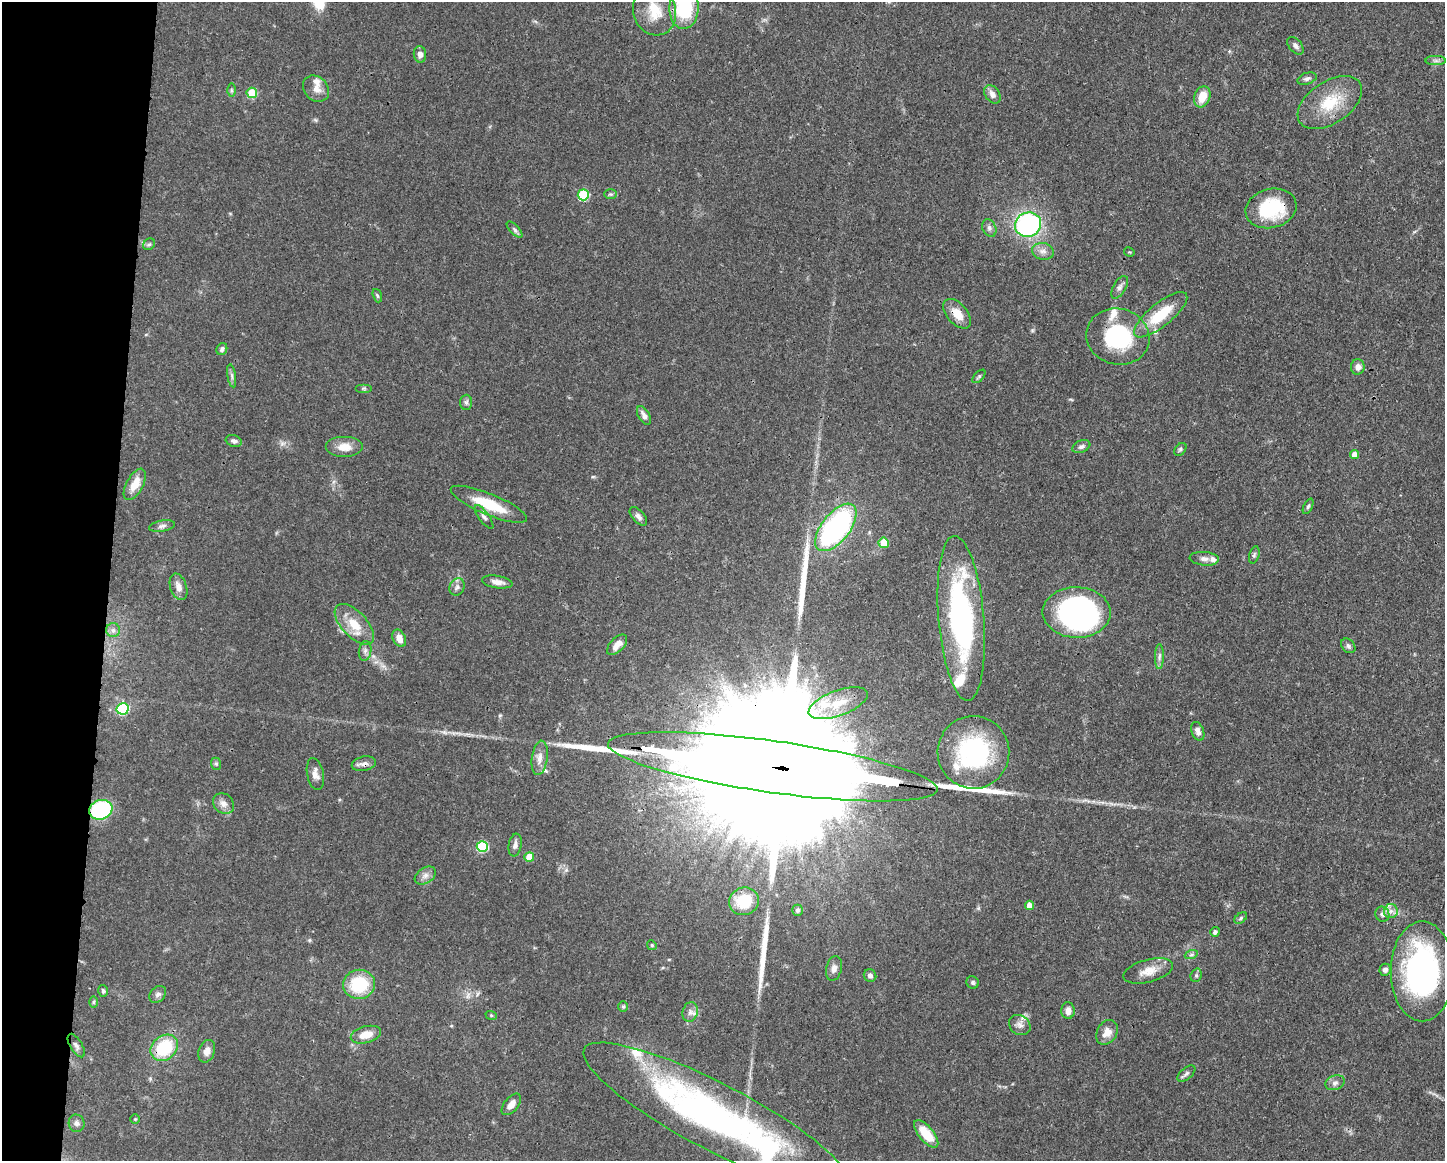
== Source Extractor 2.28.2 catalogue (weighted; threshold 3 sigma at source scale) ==
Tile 7 of 3 x 4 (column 1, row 3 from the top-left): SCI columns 115-1557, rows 1167-2325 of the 4667 x 4651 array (HDU 1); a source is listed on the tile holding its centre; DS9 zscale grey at full resolution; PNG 1447 x 1163 px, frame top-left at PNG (2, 2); each listed source drawn as its Kron ellipse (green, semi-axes under 4 px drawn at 4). Shown black and unused: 7% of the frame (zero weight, under 3 of 4 exposures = <1% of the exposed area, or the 3 px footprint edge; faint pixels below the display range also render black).
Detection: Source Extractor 2.28.2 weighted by HDU 2 'WHT'; one run over the whole footprint, this tile lists its part. Background 0.0413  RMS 0.0027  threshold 0.0123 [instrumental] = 3 sigma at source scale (4.5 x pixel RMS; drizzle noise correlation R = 1.50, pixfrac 1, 0.05/0.05 arcsec/px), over >= 5 px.
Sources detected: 128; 1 too faint to see at this stretch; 1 inside a brighter object's white glare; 5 long thin detections or spike segments (spike, bleed or trail) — neither listed nor drawn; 9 inside a brighter listed object's ellipse — not listed separately; the other 112 listed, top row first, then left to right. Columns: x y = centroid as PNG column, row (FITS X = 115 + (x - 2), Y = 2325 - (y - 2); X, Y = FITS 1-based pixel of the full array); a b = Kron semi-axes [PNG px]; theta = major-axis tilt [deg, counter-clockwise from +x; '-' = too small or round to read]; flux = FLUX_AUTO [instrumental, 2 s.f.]
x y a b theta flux
684 8 21 14 88 18
655 11 25 21 -72 7.5
1295 46 10 6 -51 0.99
420 54 8 6 -84 1.5
1436 61 10 4 0 0.82
1307 79 10 5 18 0.83
316 89 14 11 -45 2.4
231 90 6 4 -89 0.46
252 93 5 5 - 10
992 94 10 7 -52 1.5
1202 97 11 8 71 4.8
1330 102 36 21 33 11
610 194 6 5 - 0.49
583 195 5 5 - 20
1271 208 26 19 14 18
1028 225 13 12 - 46
989 228 9 6 -64 0.92
515 230 10 4 -46 0.73
149 244 6 5 - 0.51
1043 251 11 8 -13 1.5
1129 252 5 3 - 0.24
1120 287 12 6 61 1.2
377 296 7 4 -70 0.46
957 314 17 10 -49 4
1161 315 33 11 39 11
1118 337 32 28 -15 24
222 349 6 5 - 0.78
1358 367 8 6 82 1.5
232 376 12 4 -81 0.74
979 376 8 4 47 0.5
363 388 8 4 0 0.42
466 402 7 6 - 0.71
644 415 10 5 -60 1.3
234 441 8 5 -19 1
344 447 19 10 0 3.4
1081 447 9 6 21 0.86
1180 449 7 5 50 0.56
1355 454 4 4 - 2.9
135 484 17 8 61 4.4
489 504 41 10 -22 10
1308 506 8 4 65 0.53
638 516 11 6 -48 1.1
484 517 14 5 -53 0.98
162 526 13 5 10 1
836 527 28 14 52 56
884 543 5 5 - 6.6
1254 555 9 5 75 0.55
1204 559 14 7 -5 1.4
497 582 15 6 -8 1.8
178 587 14 8 -72 2
457 587 9 7 63 1
1077 612 34 25 -1 77
961 618 83 22 -85 59
354 624 25 12 -47 6
113 630 7 7 - 1.1
399 638 9 6 -64 2.2
617 645 13 7 47 2.3
1348 646 8 6 -46 0.74
365 651 10 6 80 1
1159 656 12 4 89 1
838 703 31 12 20 7.1
123 709 6 5 - 20
1198 731 10 6 -69 1.5
973 752 36 36 - 36
540 758 17 8 82 2.3
216 764 6 5 - 0.46
364 764 12 7 12 1.3
773 767 166 26 -8 49000
315 774 16 8 -79 1.8
224 803 11 9 -44 1.8
101 810 11 9 19 29
515 845 11 6 80 1.2
482 846 5 5 - 20
529 857 5 5 - 6.4
425 876 11 7 33 1.4
744 901 15 13 24 7.4
1029 905 4 4 - 2.4
797 910 5 5 - 0.57
1391 911 7 7 - 1.3
1382 914 7 7 - 1.2
1241 918 7 4 37 0.49
1215 932 5 4 - 0.81
652 945 5 4 - 0.42
1191 955 6 4 18 0.59
834 968 12 7 77 1.5
1385 970 6 5 - 1.1
1148 971 25 11 15 4
1422 971 50 31 -90 64
1196 975 7 5 70 0.6
870 976 7 6 - 1
973 982 6 6 - 0.64
359 984 16 14 8 13
103 991 6 4 -74 0.57
158 994 9 7 44 1
93 1002 6 4 89 0.37
623 1007 5 5 - 0.42
1068 1011 8 6 -89 1.9
690 1012 10 7 75 1.3
491 1015 6 3 -19 0.31
1020 1025 11 9 -35 1.5
1107 1032 13 10 59 2.7
366 1035 15 8 15 4
76 1046 13 6 -58 1
164 1048 15 12 41 16
207 1051 12 8 69 1.9
1186 1074 10 5 40 0.79
1335 1083 10 7 19 1.1
511 1104 12 7 51 2.2
716 1117 149 33 -27 120
135 1119 4 4 - 0.32
77 1123 9 8 - 1.1
926 1134 17 7 -51 6.7
Overlapping masked pixels (flux is a lower limit): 8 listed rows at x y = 1271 208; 957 314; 1118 337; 364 764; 773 767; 101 810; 164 1048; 716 1117
Isophote crosses this tile's border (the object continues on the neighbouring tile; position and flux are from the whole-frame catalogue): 1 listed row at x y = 684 8